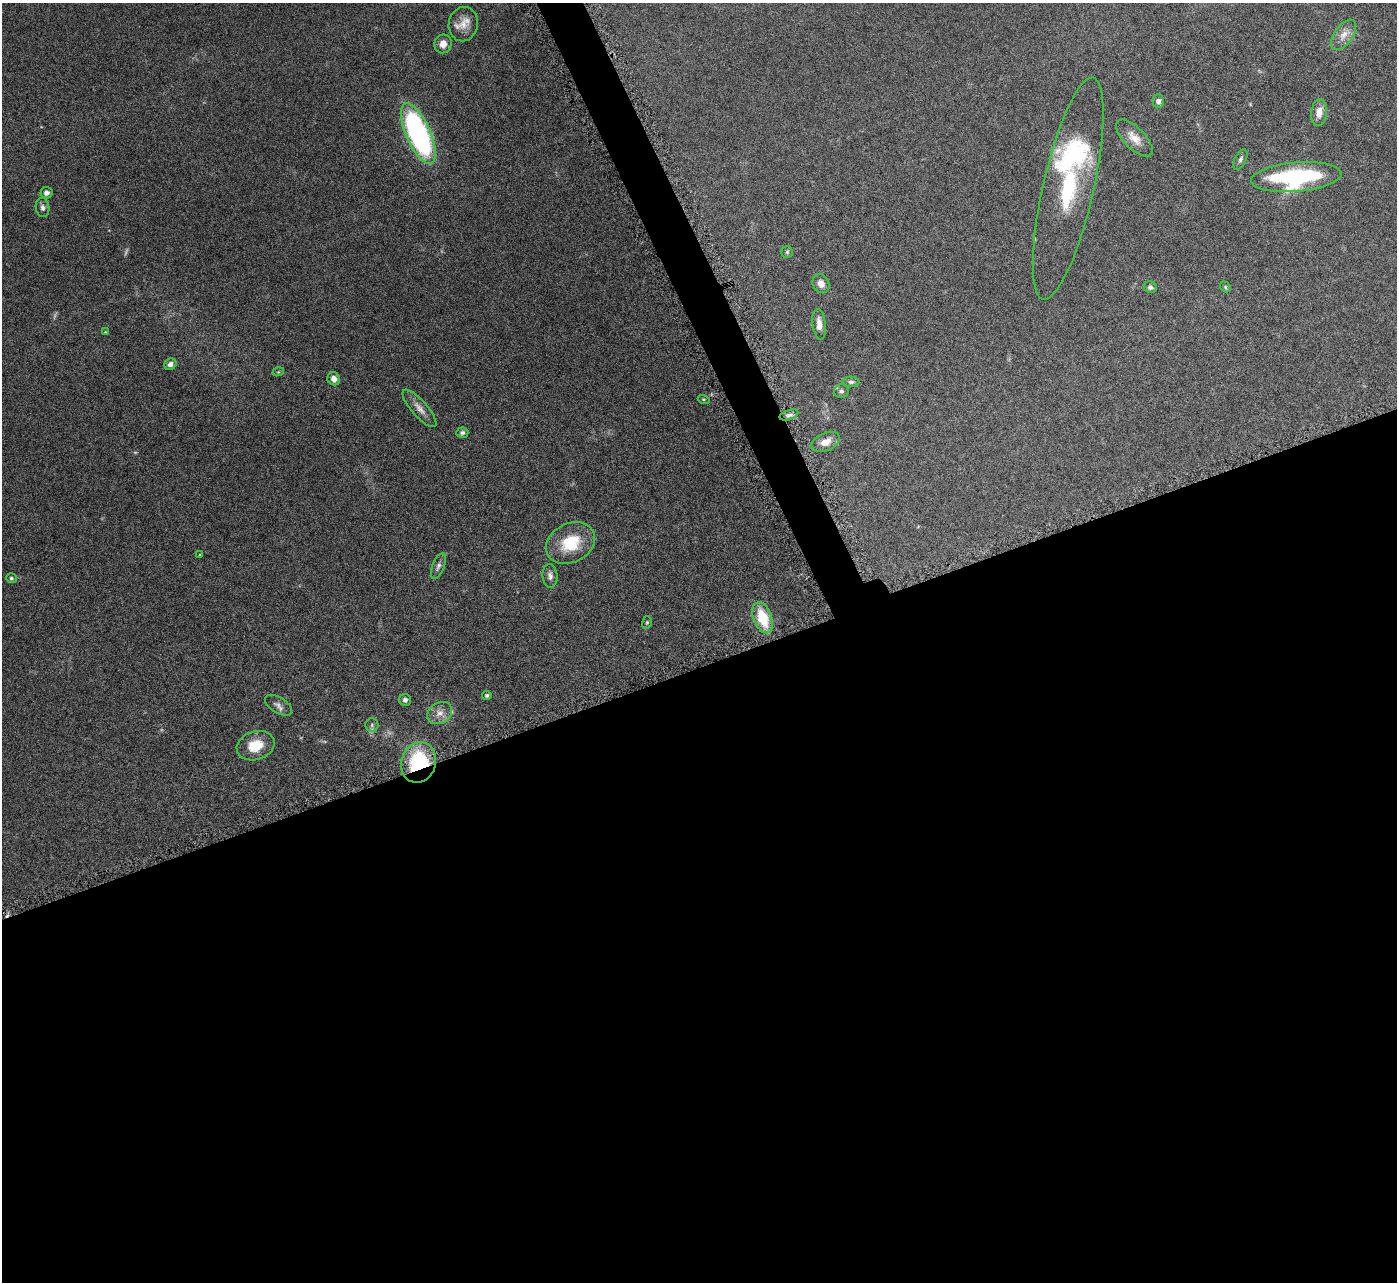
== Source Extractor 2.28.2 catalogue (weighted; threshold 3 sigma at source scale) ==
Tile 15 of 4 x 4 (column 3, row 4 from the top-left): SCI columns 2793-4187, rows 291-1570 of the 5582 x 5570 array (HDU 1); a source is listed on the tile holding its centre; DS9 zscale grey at full resolution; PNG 1399 x 1284 px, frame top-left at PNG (2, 3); each listed source drawn as its Kron ellipse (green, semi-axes under 4 px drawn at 4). Shown black and unused: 50% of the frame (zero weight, under 4 of 8 exposures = <1% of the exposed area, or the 3 px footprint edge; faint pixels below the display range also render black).
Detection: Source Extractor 2.28.2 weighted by HDU 2 'WHT'; one run over the whole footprint, this tile lists its part. Background 0.106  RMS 0.0064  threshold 0.0264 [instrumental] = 3 sigma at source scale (4.09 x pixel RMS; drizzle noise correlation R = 1.36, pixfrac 0.8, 0.05/0.05 arcsec/px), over >= 5 px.
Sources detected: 48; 3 too faint to see at this stretch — neither listed nor drawn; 3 inside a brighter listed object's ellipse — not listed separately; the other 42 listed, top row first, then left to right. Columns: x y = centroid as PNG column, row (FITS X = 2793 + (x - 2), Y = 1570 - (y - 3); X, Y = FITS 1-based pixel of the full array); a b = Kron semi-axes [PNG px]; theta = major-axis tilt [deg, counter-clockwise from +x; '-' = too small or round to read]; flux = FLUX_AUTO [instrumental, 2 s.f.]
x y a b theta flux
463 24 17 14 80 7.6
1344 35 17 9 54 5.5
443 44 9 8 - 5
1158 101 7 6 - 2
1319 112 13 8 83 5.3
418 134 33 12 -66 140
1134 138 24 10 -45 7.6
1240 159 11 5 64 1.7
1296 177 45 14 5 81
1068 189 114 25 77 76
47 193 6 5 - 2.6
42 207 9 7 -82 2.3
787 252 6 6 - 0.95
821 284 10 8 -61 4.6
1150 287 6 5 - 1.7
1225 287 6 4 -50 0.82
819 324 15 6 -83 4.5
105 332 4 4 - 0.53
170 364 6 5 - 2.8
278 372 6 3 17 0.73
334 379 7 6 - 3.7
851 382 8 5 -2 1.5
841 391 7 7 - 1.7
704 399 6 4 -18 0.8
419 408 24 8 -49 4.9
789 415 10 5 18 2
462 433 6 5 - 1.5
826 442 15 9 24 6.3
570 543 26 19 28 24
200 555 3 2 - 0.51
438 566 13 6 69 2.2
550 576 12 7 -85 2.7
11 578 5 4 - 0.97
763 618 16 9 -70 21
647 622 6 5 - 0.85
487 695 5 4 - 1.2
405 700 6 6 - 1.9
278 705 15 7 -31 3
440 713 13 10 32 5.1
372 725 6 6 - 1.6
256 746 19 14 17 12
419 762 20 17 72 48
Overlapping masked pixels (flux is a lower limit): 1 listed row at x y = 419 762